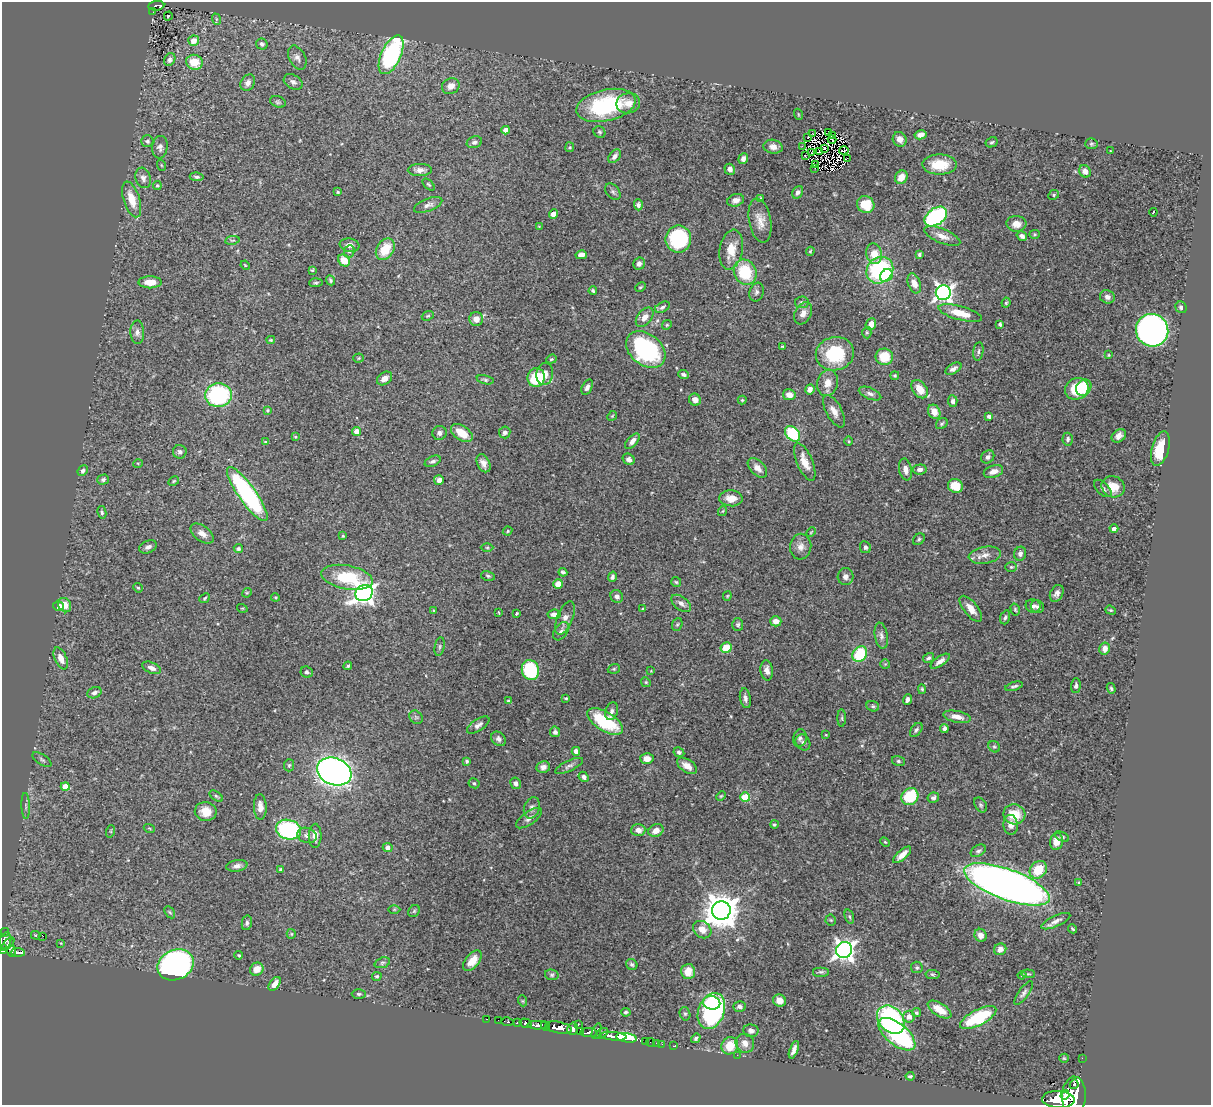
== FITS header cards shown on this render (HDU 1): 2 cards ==
NAXIS1  =                 1209
NAXIS2  =                 1103

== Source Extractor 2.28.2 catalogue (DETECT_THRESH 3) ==
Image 1209 x 1103 px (HDU 1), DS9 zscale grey, 1 PNG px = 1 image px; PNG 1213 x 1107 px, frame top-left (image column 1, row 1103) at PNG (2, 2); each listed source drawn as its Kron ellipse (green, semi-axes under 4 px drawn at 4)
Background 0.915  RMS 0.024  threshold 0.0716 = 3 sigma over >= 5 px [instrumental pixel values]
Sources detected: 409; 2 with non-positive FLUX_AUTO (blend fragments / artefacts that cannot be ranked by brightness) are neither listed nor drawn; the other 407 listed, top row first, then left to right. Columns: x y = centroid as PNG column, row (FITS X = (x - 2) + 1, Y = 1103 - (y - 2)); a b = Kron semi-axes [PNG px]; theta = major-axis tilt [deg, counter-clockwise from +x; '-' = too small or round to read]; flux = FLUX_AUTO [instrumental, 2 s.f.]
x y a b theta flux
156 6 8 4 8 190
153 12 2 2 - 10
168 16 4 3 - 9.5
216 19 6 3 -72 2.2
194 41 5 5 - 16
262 44 6 5 - 4
391 55 21 10 65 250
297 58 13 8 -63 7.9
170 59 6 5 - 4.8
194 62 8 7 - 33
293 82 10 7 -29 6.5
248 83 9 7 57 8.1
451 86 9 7 24 13
278 102 8 5 -18 3.2
628 103 12 10 10 14
606 105 30 15 13 150
798 114 5 3 - 1.5
506 130 4 4 - 14
599 132 6 5 - 2.8
828 132 2 2 - 300
813 134 2 2 - 1.2
920 135 6 4 11 9.5
832 136 3 2 - 1.5
808 137 2 2 - 1.4
832 139 4 2 - 1.6
900 139 8 6 -60 11
147 141 6 5 - 3.7
474 142 8 5 21 5.9
992 142 6 4 29 2.5
1091 144 6 5 - 2.6
802 146 4 2 - 4.5
160 147 11 7 83 7
570 147 5 4 - 2
773 147 9 7 -11 9.1
824 148 2 2 - 1.7
844 150 4 2 - 1.7
819 151 3 3 - 1.8
1111 151 3 2 - 1
812 152 3 2 - 0.6
615 156 8 5 51 7
805 156 2 2 - 1.7
743 159 5 4 - 6.5
847 159 3 2 - 0.34
815 164 3 2 - 1.1
161 165 6 3 -71 1.6
940 165 17 10 -1 38
815 168 2 2 - 0.21
730 169 5 5 - 7
420 170 12 6 0 8.1
1085 171 6 5 - 10
197 177 7 4 -7 3
901 177 7 6 - 17
143 178 10 7 -71 6.9
428 184 7 3 -44 2.2
157 186 4 4 - 2.2
338 192 4 4 - 2
613 192 9 6 -51 4.8
798 192 6 5 - 5.1
1054 195 5 4 - 2.6
132 199 18 8 -72 25
760 199 3 2 - 1.8
736 200 8 6 18 7.5
428 205 15 6 21 7.9
638 205 5 4 - 4.6
866 205 9 8 - 35
1153 212 4 3 - 7.8
554 214 5 4 - 13
936 217 12 8 35 240
760 221 22 11 -79 19
1016 224 10 8 -4 13
539 227 4 4 - 1.4
1034 234 5 4 - 2
942 236 19 7 -22 14
1022 236 6 4 -32 6.4
678 239 13 13 - 150
232 240 7 3 8 2
350 245 10 6 -9 7.4
385 249 12 8 56 38
731 250 20 11 80 29
349 251 6 5 - 3.3
810 251 4 3 - 1.7
874 254 10 7 -77 33
919 254 4 3 - 2.5
581 255 6 4 13 12
344 260 6 5 - 22
639 264 6 5 - 7
245 265 5 3 - 1.4
312 270 4 3 - 1.6
880 270 14 12 41 160
745 272 13 11 -64 67
886 275 7 5 48 36
330 280 5 4 - 3.1
150 282 11 6 -1 19
316 283 7 4 3 2.3
914 283 10 6 -69 12
640 287 5 3 - 2
593 291 4 3 - 2.5
757 292 9 7 69 5
943 293 7 7 - 630
1107 297 7 6 - 7.4
802 302 7 6 - 3.7
1006 303 5 3 - 2.3
662 307 8 5 28 3.9
1181 307 6 5 - 4.2
803 313 12 8 61 9.7
960 313 22 7 -15 34
428 316 6 4 20 2.2
645 317 11 7 51 12
476 319 7 7 - 15
871 324 6 5 - 13
1000 324 4 3 - 3.7
667 325 5 4 - 2
1152 330 16 16 - 690
137 332 12 7 -89 6.9
867 332 6 4 -87 2.3
271 340 4 3 - 1.7
783 346 4 3 - 1.9
646 350 22 15 -39 200
978 351 9 5 82 3.8
835 354 19 16 13 90
1109 355 4 3 - 1.7
884 357 8 8 - 36
359 358 5 4 - 1.9
551 359 5 4 - 2.2
953 369 9 5 31 6.9
545 374 11 8 80 14
683 375 5 4 - 4.1
895 375 4 4 - 2.1
385 378 8 6 36 9.7
536 378 9 8 - 80
485 380 8 4 -12 3
828 383 13 10 76 16
587 387 8 5 65 6.4
1084 387 9 7 53 21
810 389 5 4 - 8.5
920 389 10 7 -53 23
1077 389 12 10 22 72
870 394 12 5 -22 6.5
219 395 13 12 - 180
789 395 6 5 - 12
695 400 6 5 - 11
742 400 4 4 - 1.8
953 401 6 4 -87 5.9
267 410 4 3 - 1.7
834 411 18 8 -61 12
934 412 7 6 - 17
612 416 5 4 - 1.7
989 416 4 3 - 5.4
942 424 6 5 - 2.7
357 431 4 4 - 13
505 432 6 5 - 5
439 433 7 7 - 5.8
462 433 12 7 -35 30
792 434 9 6 -47 81
1119 436 8 6 41 8
295 437 3 2 - 1.6
1068 439 6 5 - 3.4
632 441 9 5 49 7.4
849 441 5 3 - 1.5
266 442 4 3 - 2.5
1160 449 18 8 74 45
180 452 7 6 - 4.8
988 457 7 6 - 5.7
629 459 6 5 - 7.6
433 461 8 5 25 4.1
805 462 20 8 -67 24
138 463 5 3 - 1.2
483 463 9 6 -63 9.8
757 468 12 7 -46 12
905 469 11 6 -78 9.8
920 469 7 5 6 6.1
83 471 5 4 - 4
993 471 10 6 18 11
103 479 6 5 - 3.8
439 480 5 5 - 7.7
174 481 6 4 28 1.9
955 486 7 6 - 35
1113 487 12 10 -30 26
1103 488 11 6 -45 5.5
247 494 33 8 -55 270
731 498 11 8 -3 16
723 511 5 3 - 1.3
102 512 6 4 -81 3.1
1114 529 4 4 - 5.9
508 531 5 3 - 2
811 532 5 3 - 1.5
202 534 13 7 -37 12
343 536 4 3 - 1.5
919 539 6 5 - 2.8
148 547 9 6 23 6.7
801 547 13 10 83 12
865 547 6 5 - 4.1
487 548 6 4 0 2.6
238 549 5 4 - 3.5
1020 554 7 6 - 5.9
985 555 16 8 9 14
1011 567 6 5 - 2.5
563 572 4 3 - 3.5
488 576 7 4 -11 2.9
347 577 26 12 -10 84
612 577 5 4 - 4
846 577 8 8 - 7.7
676 582 5 5 - 2.2
558 584 5 4 - 16
138 588 5 4 - 1.6
247 593 5 4 - 1.9
364 593 9 7 35 930
1057 593 9 6 62 7
617 596 7 6 - 6.3
727 596 5 4 - 1.7
275 597 4 3 - 1.6
205 598 6 4 42 2.2
681 603 11 6 -37 8
65 605 7 6 - 15
58 606 5 5 - 19
1033 606 7 6 - 5.2
1037 607 7 6 - 4.6
242 608 5 3 - 1.3
643 609 4 3 - 2.1
971 609 16 7 -51 15
1015 609 6 4 -75 2.3
434 610 4 3 - 1.5
1111 610 5 4 - 2
499 613 3 2 - 1.6
517 613 3 3 - 1.9
554 614 6 4 4 9.2
1005 617 7 4 72 3.5
565 618 18 8 69 11
776 621 6 5 - 11
677 624 6 5 - 2.5
738 625 6 5 - 3.2
561 631 10 6 55 5.4
881 636 13 6 -79 7
440 647 9 5 80 3.5
726 648 5 5 - 36
1105 649 6 5 - 10
860 654 8 6 56 74
61 658 12 6 -66 12
928 658 6 4 33 3.9
940 661 11 4 35 8.8
885 664 5 5 - 1.8
348 666 4 3 - 2.5
151 668 10 5 -22 8.4
614 669 6 4 19 2.4
530 670 10 8 -74 97
767 670 10 6 -82 9
651 671 3 3 - 1.1
307 672 6 5 - 3.9
646 682 5 4 - 2.2
1014 686 9 4 16 3.5
1076 686 7 4 88 3.8
1111 688 5 4 - 2.5
922 689 5 4 - 2.1
94 693 7 5 24 5.5
566 698 4 3 - 2.1
745 698 10 5 -79 6
907 699 5 4 - 5
508 701 3 3 - 2.6
873 706 6 5 - 3.2
612 711 9 6 71 5.1
416 717 7 6 - 4.2
957 717 14 5 -11 13
842 718 9 4 -90 2.9
605 722 20 9 -32 92
478 725 13 6 34 6.9
944 728 4 4 - 5.4
916 730 8 5 52 3.9
555 732 5 5 - 5.8
826 735 4 2 - 1.1
800 738 9 6 75 4.9
498 739 8 6 -44 5.5
803 742 8 7 - 5.1
994 747 6 5 - 2.9
576 751 4 4 - 7.6
679 752 5 4 - 4
647 759 6 5 - 12
42 760 11 5 -34 4.1
467 761 3 3 - 2.7
898 761 6 5 - 2.7
289 765 6 5 - 2.7
569 766 15 5 26 5.7
687 766 11 6 -34 14
543 767 7 6 - 7.6
334 772 18 13 -21 930
584 777 5 4 - 4.8
474 783 5 4 - 3.4
516 783 6 5 - 6.8
65 787 4 4 - 26
216 796 8 4 -36 2.9
721 796 5 4 - 1.8
745 797 5 4 - 70
910 797 9 8 - 66
933 798 6 5 - 4.7
981 805 8 5 -54 3.6
26 806 13 4 -88 5
260 807 13 6 -88 12
532 808 11 7 72 6.9
206 811 11 9 -9 22
1014 814 11 10 - 35
529 818 15 6 35 8.1
774 825 4 4 - 2.3
1011 825 10 7 -86 11
149 828 5 3 - 1.5
288 830 13 10 -15 190
638 830 7 6 - 11
656 830 8 6 24 16
111 831 6 4 72 1.8
307 835 10 7 -16 8.2
315 836 12 6 90 12
1062 837 7 4 -25 2.9
1056 841 8 6 81 15
885 842 5 3 - 1.6
388 848 5 4 - 8.6
978 851 8 5 30 4.5
902 855 11 4 41 13
237 866 11 5 10 7.3
280 869 4 3 - 1.8
1038 870 9 8 - 43
1079 883 4 4 - 2
1007 884 45 15 -20 1800
394 909 6 4 1 1.8
721 910 9 9 - 3500
414 911 6 5 - 2.6
170 912 6 4 -58 2.5
849 917 7 4 -70 2.9
831 920 5 5 - 2.2
1056 921 16 5 25 8.4
247 923 7 5 78 3.6
1072 929 5 2 - 2.2
702 930 10 8 -39 17
5 932 4 3 - 22
291 934 5 4 - 1.8
36 935 5 3 - 1.6
981 935 6 6 - 11
43 936 2 2 - 4.3
5 941 8 6 74 320
61 943 3 3 - 1.2
8 944 8 4 45 330
3 949 5 3 - 410
1000 949 6 5 - 9.7
844 950 8 8 - 950
12 951 6 4 89 200
18 953 7 3 -2 240
239 955 4 3 - 1.9
472 961 12 6 49 17
382 963 8 5 19 3.1
632 964 6 5 - 3.1
176 965 19 15 24 590
917 967 6 6 - 3
257 969 7 6 - 19
688 972 7 7 - 19
821 972 8 5 0 3.3
932 974 7 4 -6 2.4
1028 974 7 4 -6 2
552 975 7 5 -13 3.2
1022 975 4 2 - 1.5
377 976 5 4 - 2.6
275 984 8 4 51 12
1024 993 14 5 54 5.5
359 994 7 4 -1 3.1
523 1001 5 3 - 1.4
779 1001 7 6 - 13
712 1003 8 6 -11 69
739 1006 6 5 - 6
939 1010 13 6 -33 26
711 1011 19 13 70 350
626 1012 5 4 - 3
916 1013 5 4 - 2.8
685 1014 7 5 -74 2.8
909 1017 6 6 - 12
978 1018 20 7 27 100
486 1019 3 2 - 19
498 1020 2 2 - 11
891 1020 16 12 -47 250
508 1022 6 3 -9 66
517 1022 3 3 - 120
525 1023 6 4 -17 260
537 1025 10 4 -1 1100
578 1025 2 2 - 7.8
545 1026 5 3 - 540
559 1028 14 5 -12 2200
573 1029 6 5 - 770
597 1031 8 3 71 310
751 1031 7 6 - 5.8
580 1032 4 3 - 140
589 1033 8 4 -5 720
602 1033 7 4 28 230
897 1034 22 11 -39 230
613 1036 13 4 -5 1300
627 1038 10 4 -9 2900
696 1038 5 4 - 3.3
645 1041 2 2 - 14
651 1042 4 2 - 24
656 1043 2 2 - 14
745 1043 10 9 - 11
662 1044 2 2 - 13
674 1046 3 2 - 23
730 1046 9 8 - 35
794 1050 9 4 70 7.6
737 1055 2 2 - 34
1064 1058 5 4 - 1.7
1082 1058 2 2 - 9.8
910 1076 4 3 - 2.8
1074 1084 5 3 - 200
1065 1095 5 4 - 850
1074 1096 19 12 87 4600
1058 1099 16 8 -3 4200
At the frame edge (FLAGS 8, measured only in part): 2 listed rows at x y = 3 949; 1074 1096
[2 non-positive-flux detections neither listed nor drawn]